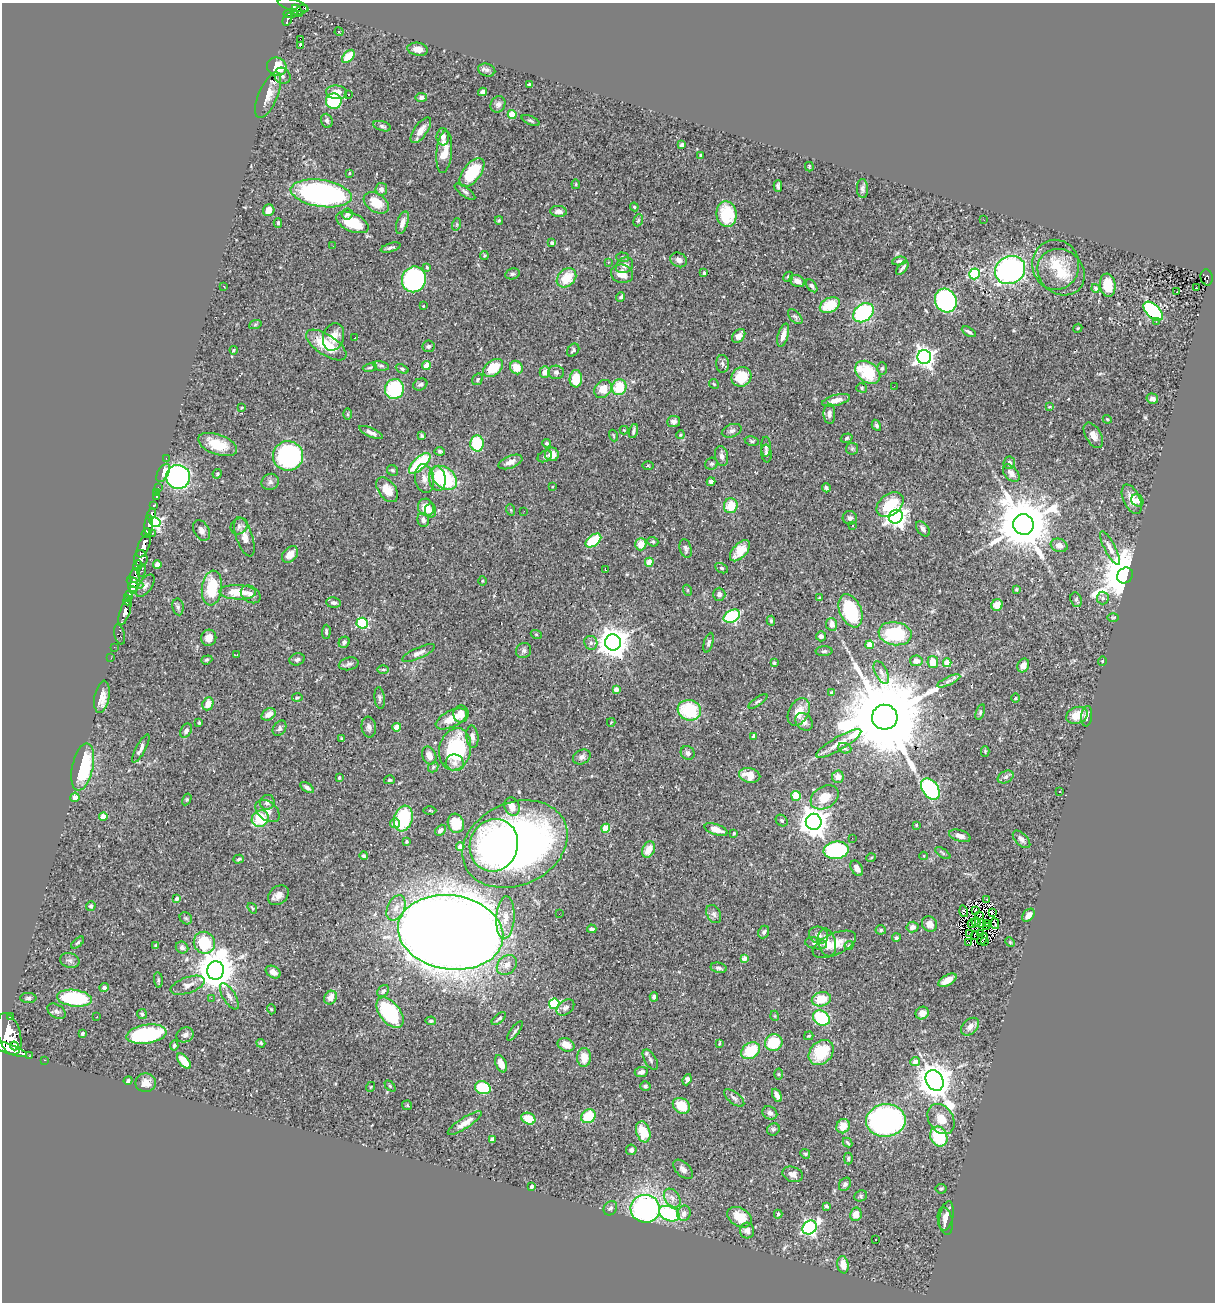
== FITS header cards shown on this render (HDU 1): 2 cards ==
NAXIS1  =                 1213
NAXIS2  =                 1300

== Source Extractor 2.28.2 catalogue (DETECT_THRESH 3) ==
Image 1213 x 1300 px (HDU 1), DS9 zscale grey, 1 PNG px = 1 image px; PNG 1217 x 1304 px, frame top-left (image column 1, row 1300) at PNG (2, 3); each listed source drawn as its Kron ellipse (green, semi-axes under 4 px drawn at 4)
Background 0.619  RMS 0.033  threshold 0.0977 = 3 sigma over >= 5 px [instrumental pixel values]
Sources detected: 503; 4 with non-positive FLUX_AUTO (blend fragments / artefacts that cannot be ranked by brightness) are neither listed nor drawn; the other 499 listed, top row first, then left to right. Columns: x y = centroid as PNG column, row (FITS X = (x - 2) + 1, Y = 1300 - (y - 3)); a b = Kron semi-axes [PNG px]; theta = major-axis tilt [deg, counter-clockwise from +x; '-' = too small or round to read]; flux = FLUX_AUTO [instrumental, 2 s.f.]
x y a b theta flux
293 5 16 5 -16 470
300 10 8 4 27 260
297 11 7 3 -56 220
290 14 7 3 7 180
288 19 7 4 66 170
339 32 4 3 - 2.1
300 39 2 2 - 2500
300 45 3 3 - 22
418 49 10 6 -9 17
348 56 8 5 47 48
277 67 10 9 - 46
487 70 8 6 -15 7.2
282 76 8 7 - 9.1
529 84 3 2 - 2.2
337 92 10 7 -5 19
482 92 4 4 - 7.9
348 94 2 2 - 1.9
268 95 24 9 67 27
421 97 6 4 8 6.2
334 101 8 7 - 140
498 104 8 7 - 8.1
512 114 4 4 - 63
531 120 9 4 -24 4.2
327 121 7 5 -70 5.2
382 126 9 4 -17 4.7
421 130 15 6 55 18
443 137 8 6 -88 12
682 145 4 3 - 5.3
444 152 21 7 84 38
701 155 3 3 - 2.4
809 167 5 3 - 2.3
472 172 17 9 52 110
349 173 3 2 - 1.8
576 184 5 3 - 2.2
778 186 6 3 89 4.7
862 188 9 5 -86 6
381 189 6 6 - 8.1
465 192 12 4 -36 5.8
321 193 31 13 -8 460
376 203 14 9 -34 45
634 207 4 3 - 2.2
269 210 6 5 - 16
558 211 8 5 -4 11
347 214 5 5 - 5.6
726 214 13 10 -82 98
499 220 4 4 - 2.5
638 220 6 4 68 3.3
984 220 2 2 - 2.6
352 222 17 9 -24 78
278 223 5 4 - 2.7
402 223 12 5 71 12
457 224 6 4 72 2.8
552 243 4 3 - 6.1
333 246 2 2 - 0.9
391 248 10 4 17 5.6
484 255 4 4 - 2.4
623 257 6 5 - 3.9
679 260 8 7 - 9.4
899 261 7 4 7 4
608 263 3 2 - 2.4
625 265 9 7 33 13
1056 265 25 23 -83 63
427 267 4 3 - 2.6
902 268 8 3 50 4.7
1010 270 15 13 31 510
1061 272 25 21 -42 66
704 273 3 3 - 5.8
512 274 7 5 13 4.5
622 274 11 9 -15 21
974 274 5 5 - 210
788 277 5 4 - 3.6
1207 277 8 6 -76 100
566 278 11 8 42 50
414 279 13 12 - 350
797 281 8 5 -26 13
1108 285 12 7 -82 50
224 286 2 2 - 1.5
812 286 7 4 -52 5.7
1096 288 4 4 - 3.3
1196 288 2 2 - 3
1177 292 3 3 - 37
621 297 5 3 - 3.6
946 301 12 10 -62 320
830 305 11 7 26 60
423 306 3 2 - 1.8
1153 311 12 6 -44 240
863 313 11 8 38 210
795 317 9 5 -45 4.8
1156 321 3 2 - 8.2
255 325 6 4 20 3.4
1078 328 5 3 - 2
969 332 7 3 -31 4.9
783 335 12 5 74 17
739 336 8 5 50 16
334 337 14 10 73 28
355 337 3 2 - 2.7
326 345 23 10 -33 74
428 346 6 6 - 4.9
234 350 4 4 - 2.3
573 350 7 5 53 4
924 357 7 7 - 1200
722 364 9 6 -87 6.6
426 365 4 4 - 35
381 366 8 4 -12 5
516 367 7 6 - 29
370 368 7 3 10 3.2
493 368 11 7 36 57
882 368 6 5 - 4
402 369 7 4 -23 3.5
545 372 6 5 - 14
556 372 8 7 - 6.2
868 372 14 9 -38 110
741 377 10 9 - 57
478 379 6 5 - 3.5
576 379 8 6 85 51
420 384 7 6 - 5.2
714 384 5 4 - 2.4
894 386 3 2 - 2.2
619 387 8 7 - 70
862 388 5 4 - 3.3
394 389 10 9 - 140
603 389 10 8 51 32
1152 399 6 5 - 9.9
836 400 14 5 14 17
1049 407 4 2 - 1.6
241 408 4 2 - 1.6
347 414 6 4 90 3.2
829 414 10 6 -88 8.2
1107 419 4 3 - 2.1
674 422 6 5 - 7.4
876 425 6 4 -60 4.2
624 430 4 4 - 1.9
633 431 7 3 73 4.5
732 431 10 6 20 7.1
371 433 13 4 -24 8.6
422 435 4 3 - 2.6
680 435 4 3 - 2.1
1093 435 14 7 -60 18
614 436 6 2 -71 1.8
847 438 6 4 18 3.6
752 441 7 4 -11 3.5
477 443 8 6 -87 100
547 443 4 4 - 3.5
218 444 20 10 -20 50
766 447 10 5 89 6.4
852 449 6 5 - 4.1
440 451 5 4 - 4.8
766 453 9 5 -84 5.9
552 454 7 6 - 18
288 456 15 15 - 290
545 456 7 5 29 4.8
722 456 10 6 -79 10
166 458 2 2 - 6.2
510 462 12 6 21 14
420 463 13 6 44 120
1009 463 6 5 - 9.5
711 464 6 5 - 5
648 465 5 3 - 2
392 470 6 5 - 3.7
163 473 10 5 61 39
1011 473 10 6 -49 13
217 474 4 4 - 2.9
178 477 12 12 - 510
437 478 12 8 -82 34
444 478 14 10 -40 170
424 479 14 9 -81 18
270 482 9 8 - 7.7
711 482 4 4 - 7.4
158 487 2 2 - 6.8
553 487 3 2 - 1.6
826 488 4 3 - 5.3
387 490 14 8 -54 36
157 492 2 2 - 5.8
156 497 3 3 - 36
1132 499 16 8 -65 23
1137 500 7 5 -45 6.8
890 505 15 10 39 82
153 506 3 3 - 130
731 506 7 7 - 46
426 507 9 8 - 33
511 510 6 3 -71 2.5
430 511 7 5 -84 7.1
524 511 3 2 - 2.2
151 514 6 3 76 220
896 517 7 6 - 1300
850 518 7 6 - 7.2
423 520 7 5 -72 8.1
155 522 5 4 - 500
1023 524 10 10 - 16000
149 525 10 4 86 1100
852 525 4 3 - 2.7
239 526 9 7 38 7.6
923 529 8 5 -51 8
201 530 11 7 -60 9.9
146 533 5 3 - 260
153 533 3 2 - 32
244 537 20 8 -72 21
593 541 9 5 36 72
653 542 5 4 - 3.4
641 544 6 5 - 29
1059 545 8 6 -19 14
144 546 12 5 65 2400
686 548 9 6 -75 6.1
1110 548 19 5 -63 13
740 551 13 7 47 29
290 554 9 6 49 20
141 558 8 6 -85 780
649 562 4 4 - 40
157 564 4 4 - 7.4
137 566 5 4 - 400
722 568 7 4 -27 3.7
605 569 3 2 - 1.3
142 571 6 3 74 170
135 575 7 5 89 340
1125 575 8 7 - 11000
482 581 5 3 - 2.2
135 583 9 3 -26 470
145 586 13 6 55 8.5
133 587 5 5 - 400
212 588 17 10 83 86
1016 589 4 3 - 1.8
687 590 5 3 - 2.1
134 591 3 3 - 170
238 592 18 7 -2 54
251 594 11 7 -36 10
719 594 6 6 - 6.6
129 596 5 4 - 660
819 598 4 2 - 1.4
1103 598 6 6 - 4.6
128 600 5 3 - 650
1076 600 7 5 -70 4.8
333 603 7 5 -7 5.7
997 605 6 5 - 24
178 607 8 5 -81 4.9
850 611 17 10 -67 150
125 612 14 5 72 1400
732 616 9 6 28 160
1113 617 6 4 1 2.4
771 621 5 4 - 3.7
362 623 5 5 - 220
832 624 6 5 - 14
326 632 7 3 88 3.6
120 634 10 5 -75 100
536 634 5 3 - 2.1
895 634 16 11 -9 140
821 636 5 5 - 10
209 638 8 7 - 15
344 642 6 5 - 5.7
613 642 8 8 - 3500
591 643 7 6 - 6.8
708 643 10 4 74 5.4
870 645 4 4 - 32
114 647 2 2 - 6.1
524 651 8 7 - 6.6
824 651 8 5 2 4.4
418 653 18 5 23 10
237 655 3 2 - 5
111 658 2 2 - 8.4
297 659 8 6 16 6.2
207 660 6 4 20 3
916 661 6 5 - 11
1102 661 4 4 - 2.4
933 662 6 5 - 29
774 663 3 3 - 3.3
947 663 4 4 - 48
349 664 10 6 12 6.3
1023 666 7 5 65 13
383 669 6 4 1 3
881 672 12 6 -63 9.4
949 681 12 4 25 7.4
616 689 4 4 - 20
832 693 4 3 - 7.3
102 697 16 7 80 19
297 697 5 3 - 2.5
380 698 11 5 -84 5.2
1016 698 5 3 - 1.9
758 701 11 3 34 4.4
208 704 7 5 67 23
689 710 12 10 -17 120
799 712 15 9 62 32
980 712 8 4 72 4
269 714 8 5 33 16
461 714 8 7 - 19
1077 715 11 8 20 33
1087 716 10 5 83 8.6
885 717 13 12 - 52000
451 719 17 8 26 33
611 722 4 3 - 1.4
804 722 10 7 -48 11
199 723 3 3 - 2.5
369 727 10 7 -82 8.1
397 727 4 4 - 47
279 728 8 6 57 6
186 731 7 5 62 6
754 736 4 4 - 12
472 737 11 6 -85 9.7
342 738 3 3 - 1.9
839 743 26 6 30 24
845 748 7 5 -20 3.8
141 749 16 5 62 10
455 749 21 16 77 180
985 751 5 4 - 2.5
688 753 7 6 - 6.4
429 755 9 6 -66 16
582 757 9 7 27 8.3
455 763 9 8 - 14
83 767 24 10 77 140
433 767 6 4 48 3.4
750 775 11 7 -14 33
838 777 6 6 - 14
1006 777 8 5 27 6.3
339 778 4 3 - 2.4
389 780 5 4 - 2.4
307 788 7 4 -34 5.6
930 789 12 7 -53 290
1060 791 3 3 - 5.3
796 796 5 4 - 62
75 797 4 4 - 16
825 797 15 11 32 42
187 799 6 4 59 2.7
267 802 7 7 - 8.1
512 807 9 7 -73 20
268 811 14 9 -39 17
430 811 6 3 0 2.7
103 816 4 4 - 32
260 819 9 8 - 70
403 819 13 9 73 130
782 821 6 5 - 4.5
814 822 8 8 - 2900
395 823 5 5 - 12
456 823 10 8 -72 57
916 825 4 3 - 2.7
606 828 4 4 - 58
716 829 12 5 -18 22
440 830 6 4 48 6.5
734 833 3 3 - 2.5
960 836 11 5 -17 12
852 838 2 2 - 1.9
1022 839 11 6 -45 7.7
407 842 3 3 - 3.3
515 844 54 41 24 1300
494 845 26 24 70 460
460 847 4 4 - 23
648 849 8 6 62 26
836 850 13 8 6 280
943 853 8 3 -34 3.4
364 856 4 3 - 3.2
923 856 4 3 - 1.7
871 858 5 3 - 1.8
239 859 5 4 - 3.2
857 868 8 5 -58 11
278 895 11 8 41 15
177 898 3 3 - 6.9
987 900 3 2 - 5.7
91 906 5 5 - 3.9
252 908 6 3 -53 1.9
396 908 13 8 65 19
964 911 6 4 -72 11
975 911 3 2 - 1.7
992 912 2 2 - 1.4
559 914 2 2 - 1.3
714 914 10 6 -62 8
1028 915 7 5 46 12
980 916 4 2 - 0.7
186 918 7 5 -44 3.8
505 918 21 9 86 30
976 922 5 2 - 4.5
972 923 4 2 - 1.9
986 923 3 2 - 0.73
929 924 8 7 - 16
981 924 3 2 - 2.2
995 924 5 2 - 1.2
912 927 6 5 - 9.2
986 927 3 2 - 1.4
592 929 4 3 - 5
881 930 5 4 - 3.2
451 932 53 37 -8 8700
764 932 6 5 - 4.3
970 933 3 2 - 1.5
981 933 3 2 - 4.3
818 935 10 8 -26 10
975 936 4 2 - 2.2
896 938 4 4 - 3.2
983 939 6 3 57 0.63
985 941 2 2 - 2
827 942 14 9 -76 25
1010 942 5 4 - 2.6
78 943 8 4 40 3.7
204 943 11 10 - 95
816 943 11 5 -11 10
969 943 2 2 - 0.99
834 944 23 10 24 36
156 946 4 3 - 4.6
849 946 4 3 - 2.5
182 948 6 5 - 7.2
744 958 4 4 - 19
70 960 10 7 -17 6.9
507 965 11 8 43 16
719 968 8 5 -11 5.9
215 970 9 8 - 6400
273 972 8 5 -30 14
158 980 8 4 -83 3.4
947 980 10 5 31 20
188 985 18 8 19 14
104 988 5 4 - 5.2
383 991 7 5 43 5.7
229 996 15 6 -59 10
654 997 4 4 - 7
28 998 8 5 -1 4.6
74 998 18 8 -7 180
211 998 2 2 - 15
331 998 7 6 - 20
821 999 9 7 14 47
554 1004 5 5 - 180
565 1008 10 6 37 8.6
271 1009 5 3 - 1.8
56 1011 10 6 -33 6.3
390 1013 18 10 -52 180
922 1013 7 6 - 16
142 1014 5 5 - 3.2
775 1016 5 3 - 1.8
10 1017 3 3 - 83
97 1017 2 2 - 1.3
499 1018 8 3 40 4.4
821 1018 9 7 -35 140
431 1021 5 4 - 3.6
970 1027 10 7 43 13
515 1031 11 4 53 5
82 1033 3 3 - 5.2
9 1034 21 11 -73 4900
146 1034 20 9 9 230
185 1035 9 7 26 7.4
809 1036 5 3 - 2
261 1043 4 3 - 2.5
719 1043 3 2 - 2
774 1043 9 8 - 82
174 1045 5 4 - 3.3
566 1045 9 6 -24 27
14 1046 4 4 - 650
8 1049 20 5 -20 2200
750 1051 10 7 36 72
821 1052 14 11 45 87
29 1056 2 2 - 10
584 1057 9 7 88 28
45 1060 3 2 - 14
650 1060 11 5 -58 6.9
184 1061 9 5 -50 33
915 1061 5 4 - 11
501 1064 9 5 -66 20
641 1072 7 5 8 8.7
779 1074 5 3 - 2.2
687 1080 6 4 69 7.3
935 1080 11 8 -60 5000
128 1081 4 3 - 3.9
146 1083 10 9 - 16
390 1086 6 4 -46 2.9
645 1086 5 4 - 3.6
370 1087 5 3 - 1.8
483 1088 8 6 -18 82
777 1095 7 4 -64 11
734 1098 12 5 -38 7
407 1105 5 4 - 2.7
681 1106 9 7 -34 55
770 1113 8 6 -27 8.8
588 1116 8 6 38 58
528 1119 7 5 -24 49
941 1119 16 12 -55 28
886 1120 20 16 4 560
465 1123 20 5 33 19
843 1126 7 6 - 28
773 1129 6 6 - 4.8
643 1132 11 7 -73 62
939 1137 10 8 -67 130
492 1139 4 4 - 17
848 1143 5 2 - 2.7
631 1150 5 5 - 6.2
805 1154 5 4 - 2.5
848 1159 6 4 -89 3
683 1169 12 7 -44 10
793 1174 10 7 -18 11
845 1184 7 5 51 6.1
531 1186 4 3 - 7.4
941 1189 5 5 - 3
861 1196 6 5 - 3.6
672 1198 10 7 -53 13
826 1206 4 3 - 3.4
610 1208 7 6 - 6
645 1209 15 14 - 430
684 1213 8 6 71 11
669 1214 11 7 -23 210
778 1214 4 3 - 3.5
856 1214 7 6 - 15
946 1216 15 6 78 12
739 1217 13 9 -30 41
945 1221 14 7 -79 9.9
810 1227 8 6 41 470
747 1231 8 7 - 11
875 1239 3 2 - 1.3
843 1265 9 5 -82 23
At the frame edge (FLAGS 8, measured only in part): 1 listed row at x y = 8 1049
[4 non-positive-flux detections neither listed nor drawn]